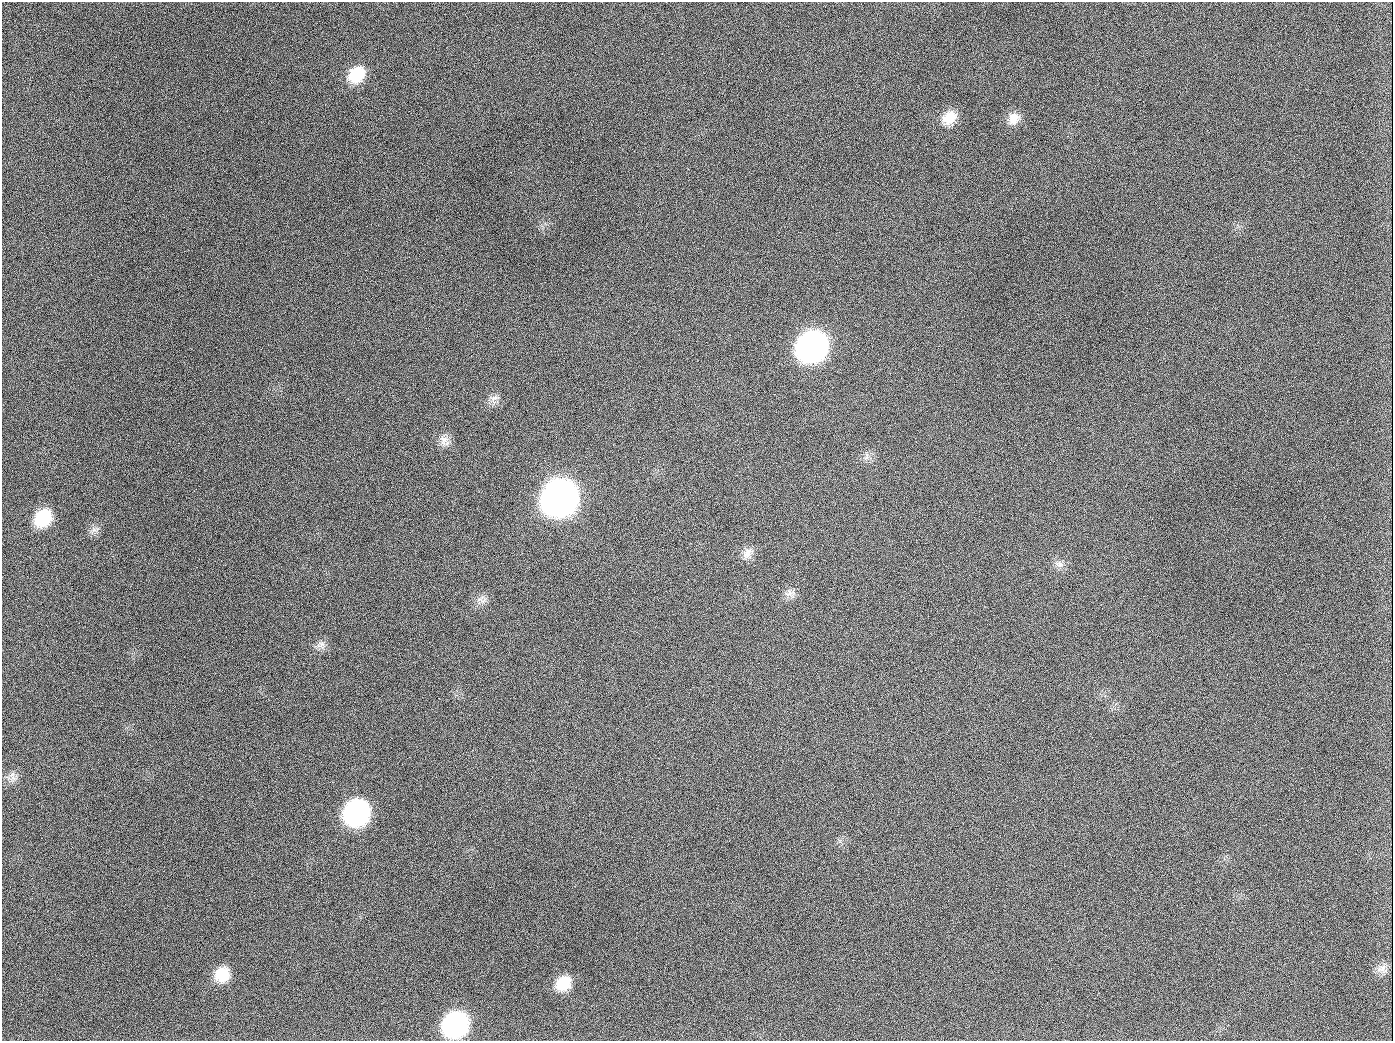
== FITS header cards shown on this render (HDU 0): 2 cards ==
NAXIS1  =                 1391
NAXIS2  =                 1039

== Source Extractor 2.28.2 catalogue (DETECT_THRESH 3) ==
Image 1391 x 1039 px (HDU 0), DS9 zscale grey, 1 PNG px = 1 image px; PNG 1395 x 1043 px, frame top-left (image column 1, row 1039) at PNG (2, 2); no overlay
Background 1410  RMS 67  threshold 201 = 3 sigma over >= 5 px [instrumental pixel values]
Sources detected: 23; all 23 listed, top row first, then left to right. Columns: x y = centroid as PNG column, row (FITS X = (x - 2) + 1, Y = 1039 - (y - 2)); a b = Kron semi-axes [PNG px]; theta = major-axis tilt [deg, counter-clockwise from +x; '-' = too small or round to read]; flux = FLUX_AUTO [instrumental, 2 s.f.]
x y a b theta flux
356 75 20 16 44 1.5e+05
949 118 18 14 44 8.5e+04
1014 119 17 13 65 5.4e+04
189 126 2 2 - 1.0e+04
812 347 20 17 46 2.6e+06
494 398 16 6 10 2.4e+04
654 407 2 2 - 5.2e+03
444 441 17 12 -54 4.0e+04
560 498 21 18 48 5.7e+06
43 518 18 15 49 2.0e+05
94 530 8 5 0 1.5e+04
747 553 17 12 62 4.1e+04
1059 564 11 9 -34 2.7e+04
789 593 15 10 11 3.1e+04
481 600 15 5 -33 2.0e+04
321 645 14 9 -5 2.9e+04
13 778 11 5 -51 2.0e+04
356 813 18 16 52 1.1e+06
1382 969 9 8 - 2.8e+04
222 974 16 14 52 1.1e+05
563 983 17 14 36 1.2e+05
455 1024 18 16 43 1.0e+06
944 1026 2 2 - 8.4e+03